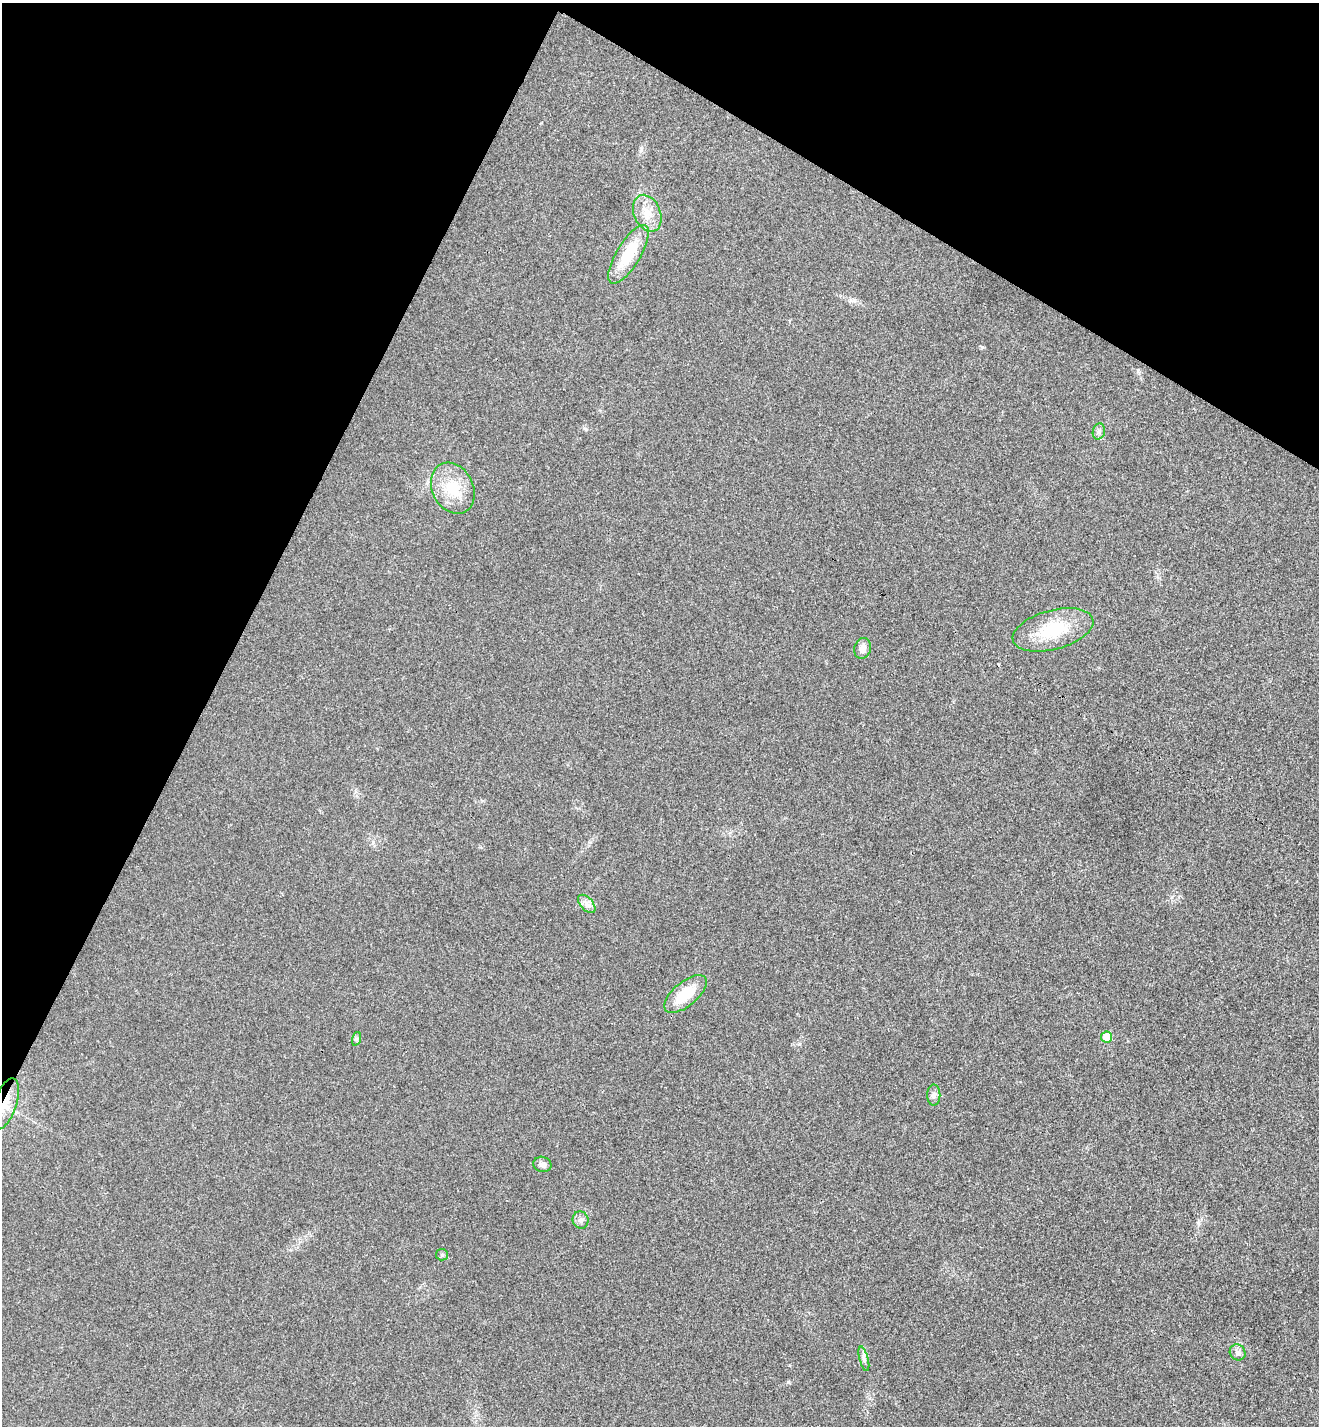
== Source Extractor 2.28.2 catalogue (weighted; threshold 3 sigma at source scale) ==
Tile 2 of 4 x 4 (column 2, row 1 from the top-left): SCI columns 1513-2829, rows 4309-5732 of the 5795 x 5765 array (HDU 1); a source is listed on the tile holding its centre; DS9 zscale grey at full resolution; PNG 1321 x 1428 px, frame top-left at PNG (2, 3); each listed source drawn as its Kron ellipse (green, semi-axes under 4 px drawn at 4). Shown black and unused: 26% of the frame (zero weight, under 3 of 4 exposures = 6% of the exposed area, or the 3 px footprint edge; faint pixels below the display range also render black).
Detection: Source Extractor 2.28.2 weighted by HDU 2 'WHT'; one run over the whole footprint, this tile lists its part. Background 0.0216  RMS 0.0064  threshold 0.0287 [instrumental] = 3 sigma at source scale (4.5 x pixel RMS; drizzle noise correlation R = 1.50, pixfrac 1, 0.05/0.05 arcsec/px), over >= 5 px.
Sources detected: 18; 1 cosmic-ray / hot-pixel residue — neither listed nor drawn; the other 17 listed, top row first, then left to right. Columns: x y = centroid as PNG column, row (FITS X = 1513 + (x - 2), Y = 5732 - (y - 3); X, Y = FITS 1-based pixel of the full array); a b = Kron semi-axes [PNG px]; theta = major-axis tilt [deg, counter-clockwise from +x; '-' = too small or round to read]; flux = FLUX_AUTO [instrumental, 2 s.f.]
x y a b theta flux
647 213 19 13 -66 10
628 254 34 11 59 24
1099 431 8 6 74 1.9
453 488 26 20 -62 20
1053 630 41 19 15 31
863 648 10 8 74 4.4
587 904 11 6 -48 3.1
685 994 25 12 39 20
1107 1037 6 5 - 13
356 1039 7 4 71 1.1
934 1095 10 6 90 2.3
5 1104 27 11 71 12
542 1164 9 7 -19 2.8
581 1220 9 8 - 2.5
442 1255 6 5 - 1.2
1238 1352 8 7 - 2.5
864 1359 13 4 -75 2.2
Overlapping masked pixels (flux is a lower limit): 1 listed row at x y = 5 1104
Isophote crosses this tile's border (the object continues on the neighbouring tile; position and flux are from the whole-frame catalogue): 1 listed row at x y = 5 1104
Unlisted compact peaks at least as high as the median listed source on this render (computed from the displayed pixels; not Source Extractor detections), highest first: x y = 788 1382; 982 347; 1138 370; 799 1044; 641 149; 586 429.